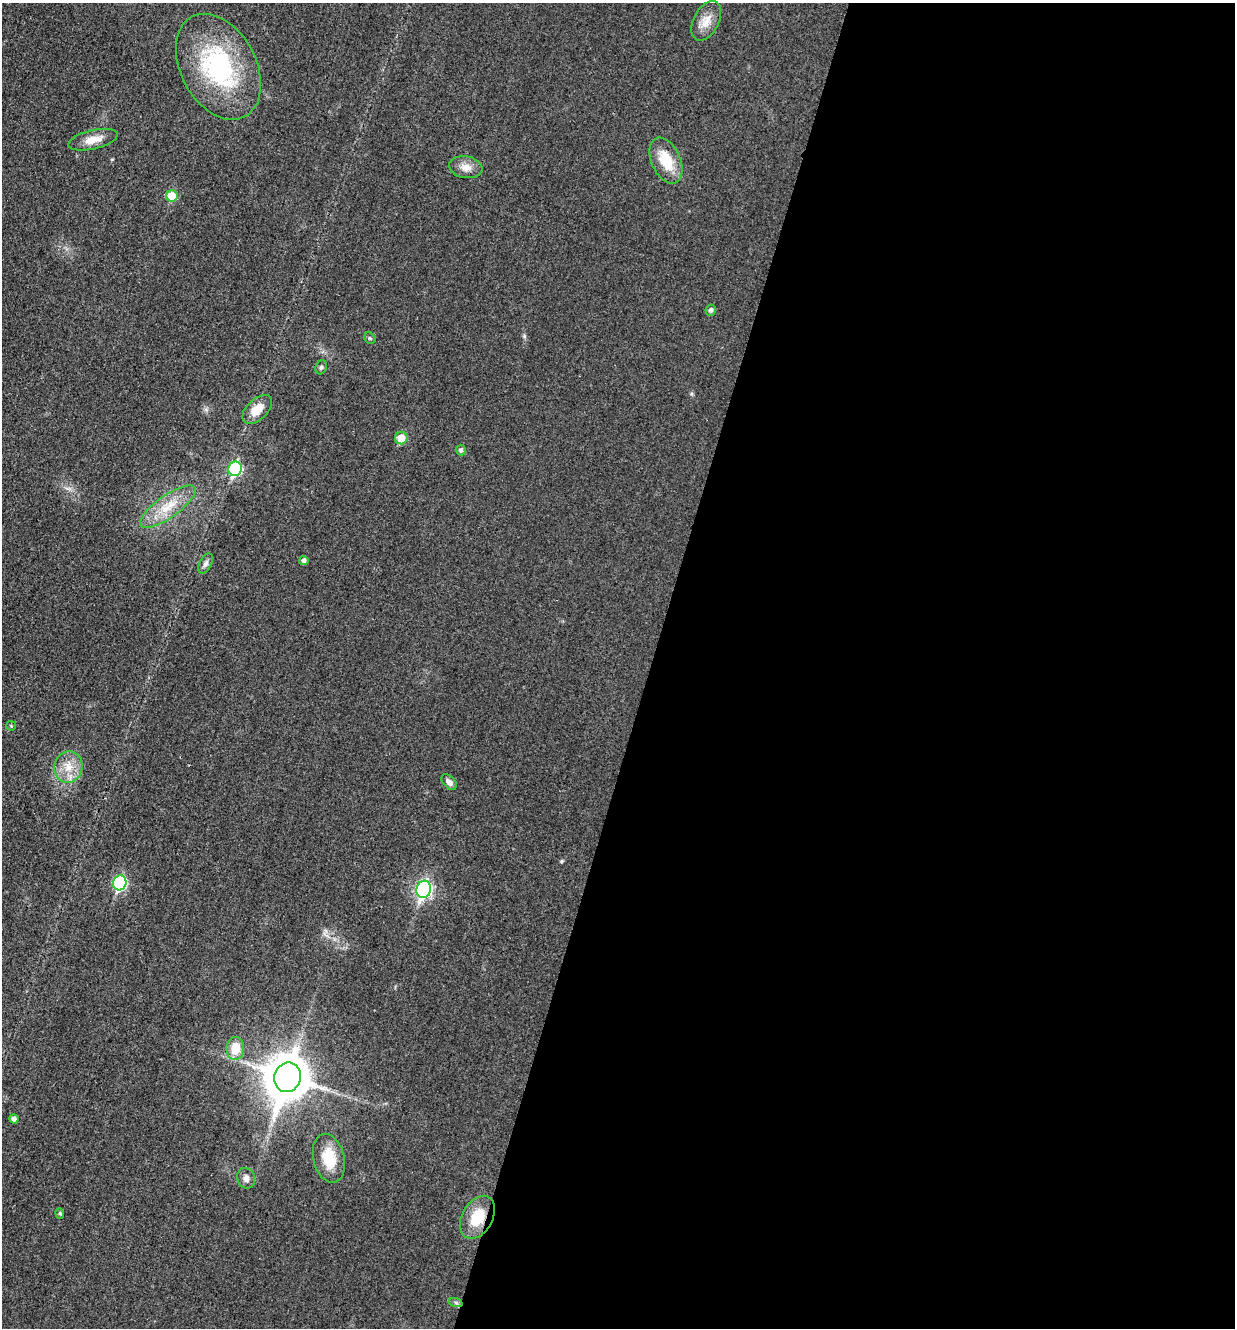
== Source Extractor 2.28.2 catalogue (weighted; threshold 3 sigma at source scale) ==
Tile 12 of 4 x 4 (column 4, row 3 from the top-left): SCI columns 3976-5208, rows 1350-2675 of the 5358 x 5347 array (HDU 1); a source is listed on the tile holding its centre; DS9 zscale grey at full resolution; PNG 1237 x 1330 px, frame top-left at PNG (2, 3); each listed source drawn as its Kron ellipse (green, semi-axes under 4 px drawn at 4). Shown black and unused: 47% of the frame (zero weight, under 3 of 4 exposures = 2% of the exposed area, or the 3 px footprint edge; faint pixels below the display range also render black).
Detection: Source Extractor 2.28.2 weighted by HDU 2 'WHT'; one run over the whole footprint, this tile lists its part. Background 0.0415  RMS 0.0062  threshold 0.0281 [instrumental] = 3 sigma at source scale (4.5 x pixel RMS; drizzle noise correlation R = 1.50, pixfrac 1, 0.05/0.05 arcsec/px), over >= 5 px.
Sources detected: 29; all 29 listed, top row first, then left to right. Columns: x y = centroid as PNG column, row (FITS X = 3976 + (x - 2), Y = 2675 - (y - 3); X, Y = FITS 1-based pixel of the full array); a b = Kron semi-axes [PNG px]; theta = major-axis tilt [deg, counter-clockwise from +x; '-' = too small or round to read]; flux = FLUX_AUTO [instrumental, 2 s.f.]
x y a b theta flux
706 21 21 12 63 8.1
218 67 56 37 -62 85
93 140 25 9 13 8.1
666 161 24 14 -66 19
466 167 17 11 -9 5.8
172 196 5 5 - 18
711 310 6 5 - 2
370 338 6 5 - 0.95
321 367 7 5 68 1.1
257 409 18 10 44 9.2
401 438 6 6 - 9.5
461 450 5 5 - 1.7
235 469 7 6 - 65
168 507 33 11 35 16
304 561 4 4 - 1.7
206 564 11 6 61 2.2
11 726 5 4 - 0.76
68 767 15 14 - 10
449 782 9 6 -46 3
120 883 7 6 - 74
424 889 9 7 72 150
235 1049 11 9 88 13
288 1077 15 13 69 2100
14 1119 4 4 - 2.3
329 1158 25 15 -76 17
246 1178 10 8 -69 3.3
60 1213 5 4 - 0.9
477 1217 23 15 60 19
456 1303 7 4 -19 1.1
Overlapping masked pixels (flux is a lower limit): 1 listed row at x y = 477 1217